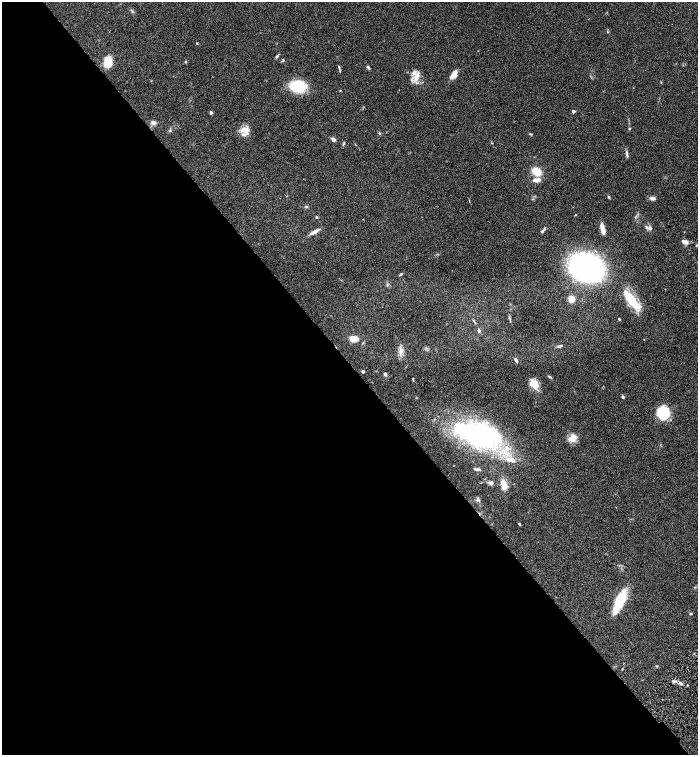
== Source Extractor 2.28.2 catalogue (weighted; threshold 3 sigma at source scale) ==
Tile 9 of 4 x 4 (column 1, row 3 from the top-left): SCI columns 303-1693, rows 1507-3012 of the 6026 x 6028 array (HDU 1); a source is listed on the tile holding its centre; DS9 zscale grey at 2 x 2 block average (1 PNG px = mean of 2 x 2 image px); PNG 700 x 757 px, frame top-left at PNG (2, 2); no overlay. Shown black and unused: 52% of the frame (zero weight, under 4 of 8 exposures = <1% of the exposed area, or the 3 px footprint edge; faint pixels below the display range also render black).
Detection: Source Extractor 2.28.2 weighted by HDU 2 'WHT'; one run over the whole footprint, this tile lists its part. Background 0.0687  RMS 0.0044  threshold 0.0178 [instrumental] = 3 sigma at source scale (4.09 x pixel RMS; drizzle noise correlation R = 1.36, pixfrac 0.8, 0.05/0.05 arcsec/px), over >= 5 px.
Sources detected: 76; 1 too faint to see at this stretch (2 x 2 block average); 2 inside a brighter object's white glare — not listed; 5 inside a brighter listed object's ellipse — not listed separately; the other 68 listed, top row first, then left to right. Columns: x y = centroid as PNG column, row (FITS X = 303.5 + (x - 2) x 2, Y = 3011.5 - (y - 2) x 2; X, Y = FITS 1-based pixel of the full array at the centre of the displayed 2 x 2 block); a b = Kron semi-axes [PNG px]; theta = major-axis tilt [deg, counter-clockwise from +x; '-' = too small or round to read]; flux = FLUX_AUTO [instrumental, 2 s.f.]
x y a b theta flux
197 43 3 2 - 0.67
478 51 2 2 - 0.28
277 56 5 3 - 1.4
283 60 4 3 - 1
186 61 5 2 - 0.64
108 62 9 7 -86 21
339 67 7 2 -73 1.2
368 67 5 3 - 1.7
453 75 11 5 54 7.6
415 76 17 10 -77 10
298 86 18 13 -1 30
340 91 3 3 - 0.57
573 111 2 2 - 3.8
211 112 4 3 - 1.7
153 123 7 5 -8 3.2
629 129 3 3 - 0.95
170 130 4 3 - 1.1
244 130 10 7 2 9.9
379 133 3 3 - 1.1
530 134 4 3 - 0.93
333 139 5 4 - 3.2
492 143 3 2 - 0.5
344 144 3 3 - 0.91
627 154 12 2 -82 2
537 171 8 6 -34 17
537 180 10 5 3 6.2
609 197 4 3 - 1.1
652 198 7 4 0 3.1
306 206 5 2 - 0.88
575 215 2 2 - 0.56
316 217 4 3 - 0.74
650 228 5 4 - 3.5
603 229 11 3 -76 9.9
542 231 5 3 - 1.6
314 232 12 4 31 4.9
685 242 9 5 -22 4
696 245 3 3 - 0.66
586 268 18 14 -21 480
401 274 5 3 - 1.1
571 299 7 6 - 8.4
631 300 26 7 -52 31
619 319 3 2 - 0.81
479 331 4 3 - 2
354 339 7 4 -10 17
644 339 2 2 - 0.33
560 346 7 3 12 1.8
401 351 11 6 82 5.6
516 360 6 3 -63 2.3
363 371 2 2 - 3.6
385 374 4 3 - 1.6
549 377 5 2 - 1.1
413 379 4 2 - 0.67
534 384 12 8 -44 11
623 397 3 3 - 1.5
662 412 13 11 84 26
480 435 50 25 -13 180
573 438 11 9 72 8.4
477 469 7 3 -7 2.5
491 483 5 4 - 3.2
504 484 12 8 -76 8.4
479 500 5 4 - 1.7
519 524 4 3 - 0.88
620 599 29 8 69 31
691 614 4 3 - 0.97
657 666 3 2 - 0.63
622 669 3 2 - 0.47
673 681 4 3 - 2.2
681 684 5 3 - 1.7